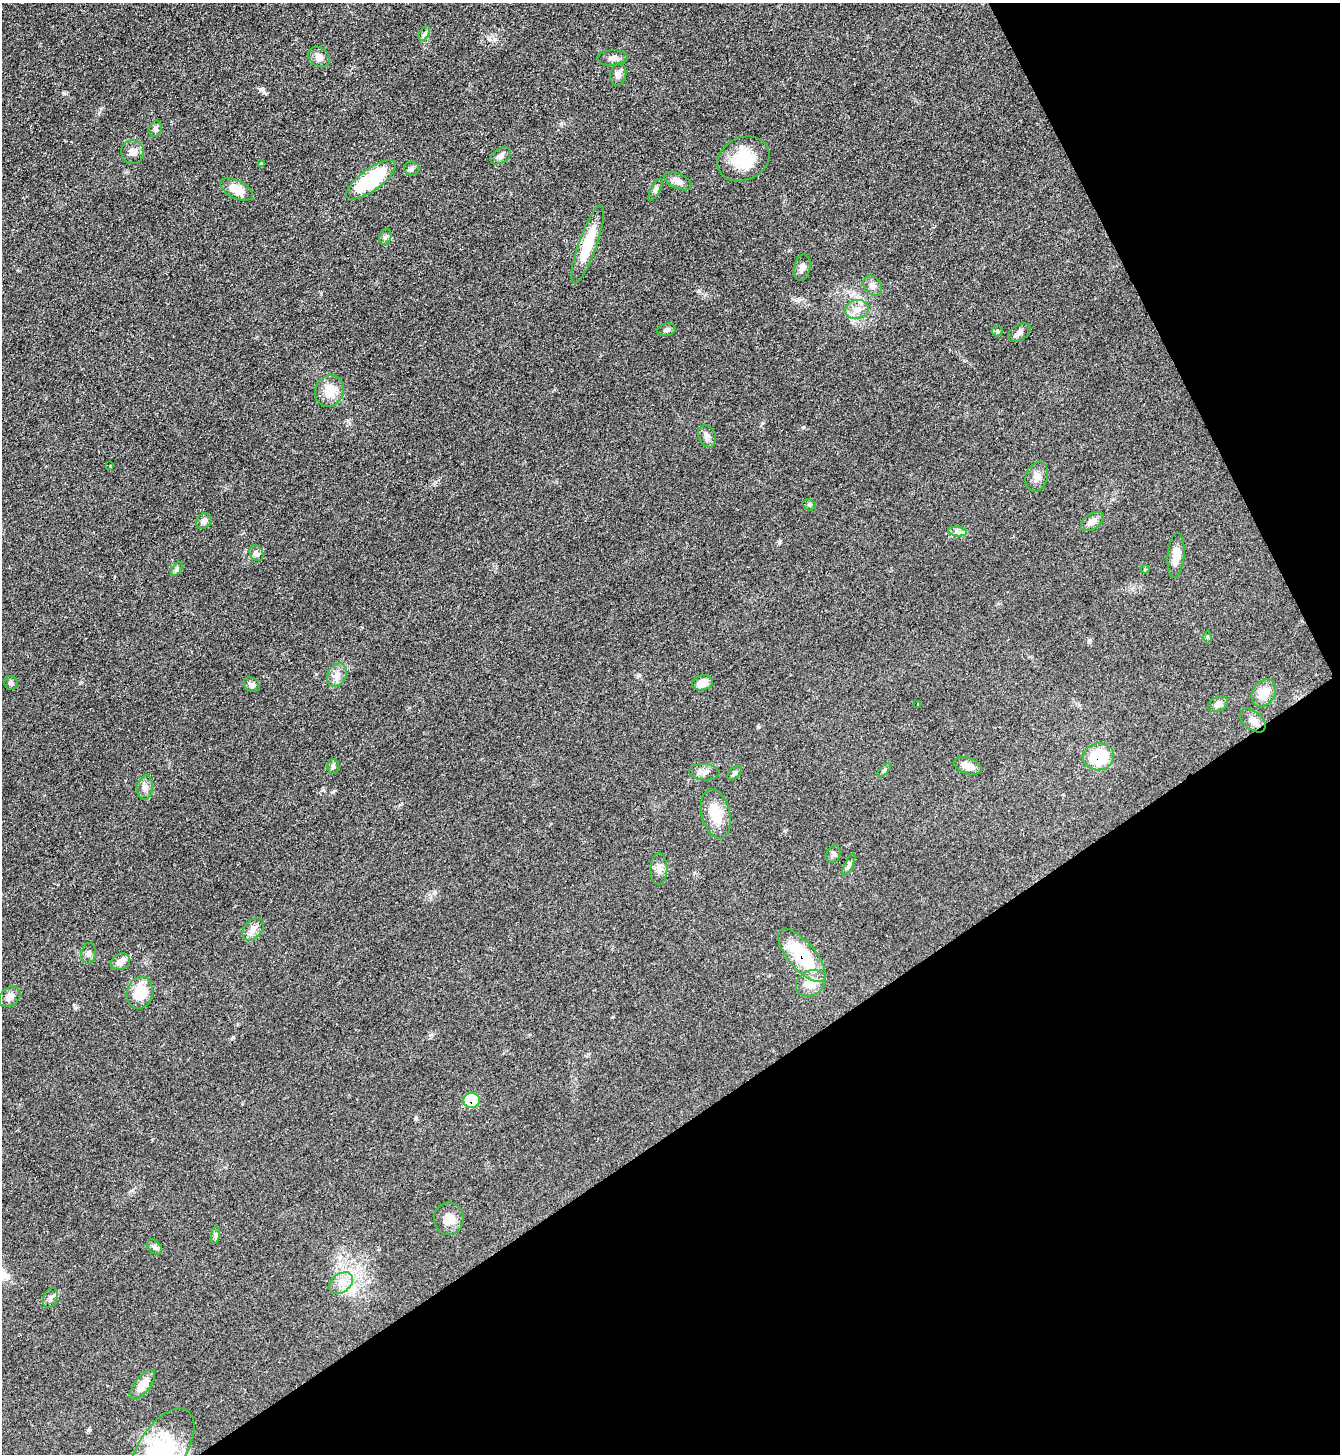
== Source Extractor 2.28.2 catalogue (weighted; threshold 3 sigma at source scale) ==
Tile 12 of 4 x 4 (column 4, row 3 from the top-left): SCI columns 4171-5508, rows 1453-2904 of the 5801 x 5809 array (HDU 1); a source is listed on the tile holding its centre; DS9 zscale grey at full resolution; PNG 1342 x 1456 px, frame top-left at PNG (2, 3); each listed source drawn as its Kron ellipse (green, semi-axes under 4 px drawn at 4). Shown black and unused: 29% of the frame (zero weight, under 2 of 3 exposures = <1% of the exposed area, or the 3 px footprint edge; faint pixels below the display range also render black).
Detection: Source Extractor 2.28.2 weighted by HDU 2 'WHT'; one run over the whole footprint, this tile lists its part. Background 0.0505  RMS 0.0069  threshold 0.0312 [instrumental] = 3 sigma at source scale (4.5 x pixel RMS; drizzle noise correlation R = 1.50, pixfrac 1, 0.05/0.05 arcsec/px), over >= 5 px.
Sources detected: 73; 3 inside a brighter object's white glare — neither listed nor drawn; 1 inside a brighter listed object's ellipse — not listed separately; the other 69 listed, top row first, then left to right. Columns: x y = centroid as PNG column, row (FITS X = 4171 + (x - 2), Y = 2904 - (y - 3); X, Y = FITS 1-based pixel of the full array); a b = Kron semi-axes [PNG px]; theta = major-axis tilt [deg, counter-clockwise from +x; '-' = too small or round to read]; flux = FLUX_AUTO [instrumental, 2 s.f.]
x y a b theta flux
424 34 8 5 59 1.5
319 57 12 9 -34 4.3
613 58 15 7 2 3.3
618 74 11 8 78 3.7
156 129 8 6 78 2.1
133 152 12 11 - 4.5
501 156 11 7 32 3.1
743 159 27 21 25 24
261 163 3 2 - 0.8
411 168 7 7 - 2.1
371 180 29 11 36 55
678 181 15 7 -24 3.7
236 189 17 9 -27 11
655 190 12 4 62 1.9
385 237 8 5 73 1.7
588 244 41 9 71 26
802 268 13 8 80 3.5
872 286 11 8 -53 3.6
857 309 12 9 12 5.7
666 330 9 6 12 2
997 331 5 5 - 1.1
1019 333 12 7 31 2.8
330 391 16 14 66 12
707 436 11 8 -67 3
110 466 2 2 - 0.51
1037 477 15 11 71 5.1
809 505 7 5 -20 1.1
204 521 9 7 46 3.1
1092 521 13 7 33 4.3
957 532 9 4 -8 2.1
256 553 8 6 -59 3.7
1176 555 22 8 85 7
177 569 8 4 54 1.4
1145 569 4 3 - 0.73
1207 637 6 4 90 0.79
337 675 12 9 62 4.7
11 683 7 6 - 1.8
702 683 10 7 12 7.2
252 685 8 6 -35 2.5
1264 693 15 11 58 11
918 704 3 2 - 0.73
1218 704 10 7 24 3.3
1253 720 15 9 -39 5.6
1098 757 15 13 9 33
333 766 7 5 89 1.5
968 766 14 8 -19 5.4
884 770 9 3 45 1.1
704 772 15 8 -4 3.7
734 773 8 5 45 1.4
145 787 12 8 82 3.4
716 814 25 14 -76 16
833 854 9 7 68 1.9
849 865 12 4 65 2
659 869 16 8 88 4.2
253 929 13 8 48 4.3
89 953 10 7 82 2.6
802 955 33 13 -50 37
120 962 10 7 27 5.3
811 983 16 12 31 11
140 993 16 13 77 20
10 997 12 9 41 4.4
472 1100 8 7 - 21
449 1219 16 15 - 8.8
215 1235 9 4 81 1.5
154 1247 9 6 -50 2
341 1283 13 9 36 6.7
50 1298 10 7 70 2.3
142 1385 18 8 52 9
162 1450 46 23 57 37
Overlapping masked pixels (flux is a lower limit): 3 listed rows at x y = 1098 757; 802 955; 472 1100
Isophote crosses this tile's border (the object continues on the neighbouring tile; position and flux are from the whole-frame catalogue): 1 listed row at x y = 162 1450
Unlisted compact peaks at least as high as the median listed source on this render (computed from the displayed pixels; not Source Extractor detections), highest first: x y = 260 89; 75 1008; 803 427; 233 1037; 758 727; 1089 640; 88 1430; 639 675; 323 790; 416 1117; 430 1035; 699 291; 333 792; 799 300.